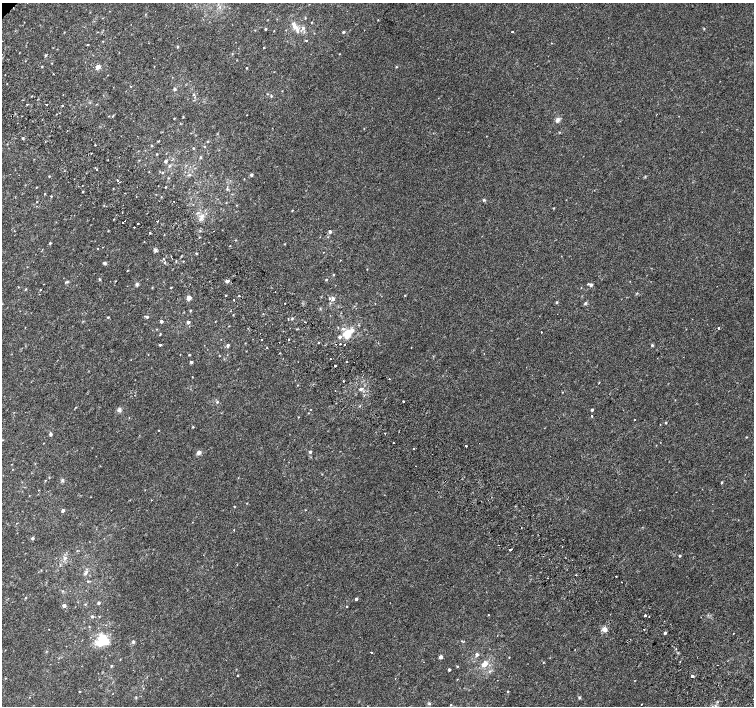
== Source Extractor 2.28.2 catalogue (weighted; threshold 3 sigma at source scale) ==
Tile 6 of 4 x 4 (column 2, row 2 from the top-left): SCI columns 1538-3041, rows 3076-4482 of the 6075 x 6084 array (HDU 1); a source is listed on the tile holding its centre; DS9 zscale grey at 2 x 2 block average (1 PNG px = mean of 2 x 2 image px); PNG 756 x 708 px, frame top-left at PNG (2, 3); no overlay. Shown black and unused: <1% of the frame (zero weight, under 2 of 3 exposures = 2% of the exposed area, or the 3 px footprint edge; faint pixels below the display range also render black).
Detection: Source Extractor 2.28.2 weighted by HDU 2 'WHT'; one run over the whole footprint, this tile lists its part. Background 0.00396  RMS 0.0028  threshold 0.0128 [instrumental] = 3 sigma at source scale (4.5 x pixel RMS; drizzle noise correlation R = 1.50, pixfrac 1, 0.0396/0.0396 arcsec/px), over >= 5 px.
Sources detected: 225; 1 inside a brighter object's white glare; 3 cosmic-ray / hot-pixel residue — not listed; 6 inside a brighter listed object's ellipse — not listed separately; the other 215 listed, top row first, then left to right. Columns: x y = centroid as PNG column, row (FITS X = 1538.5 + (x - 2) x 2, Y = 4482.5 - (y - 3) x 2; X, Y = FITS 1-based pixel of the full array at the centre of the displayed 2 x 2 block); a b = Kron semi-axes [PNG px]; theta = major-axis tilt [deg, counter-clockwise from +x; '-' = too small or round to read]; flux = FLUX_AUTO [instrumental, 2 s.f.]
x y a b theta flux
220 7 4 3 - 0.8
305 18 3 2 - 0.45
378 20 2 2 - 0.27
295 27 5 4 - 3.5
303 28 4 4 - 1.8
265 29 2 2 - 0.72
704 29 3 2 - 0.37
343 32 2 2 - 1.1
512 32 2 2 - 3.3
306 41 2 2 - 0.39
551 43 2 2 - 0.24
87 45 3 2 - 0.32
178 47 3 3 - 0.6
264 47 2 2 - 0.42
340 54 3 2 - 0.25
45 55 3 3 - 0.61
52 63 2 2 - 0.28
42 66 2 2 - 0.38
154 66 2 2 - 0.26
98 67 3 3 - 6.5
396 67 3 2 - 0.48
247 68 2 2 - 0.47
53 73 2 2 - 0.4
175 89 4 3 - 1
194 94 3 2 - 0.4
46 104 2 2 - 1.2
62 105 2 2 - 1.5
247 115 2 2 - 0.25
109 116 3 2 - 0.29
183 117 3 2 - 0.41
174 118 2 2 - 0.4
557 120 7 5 39 1.9
23 138 2 2 - 1.5
158 141 3 2 - 0.42
207 141 2 2 - 0.43
95 145 2 2 - 0.41
151 146 3 2 - 0.53
204 146 2 2 - 0.37
193 148 2 2 - 0.42
91 153 2 2 - 0.55
157 154 2 2 - 0.44
200 157 3 2 - 0.57
165 161 3 2 - 1.5
169 166 3 3 - 0.88
162 172 3 2 - 0.54
189 175 3 3 - 0.68
251 175 3 2 - 1.5
49 176 2 2 - 0.41
117 180 4 2 - 0.84
82 185 2 2 - 0.35
36 187 2 2 - 0.29
165 187 2 2 - 0.48
227 189 4 3 - 0.68
83 191 2 2 - 0.45
45 194 3 2 - 0.3
51 196 3 2 - 0.39
484 200 4 3 - 0.74
174 201 2 2 - 0.29
37 202 2 2 - 0.36
553 208 3 2 - 0.38
292 210 3 2 - 0.42
197 213 3 3 - 0.58
201 216 5 4 - 1.6
157 221 2 2 - 1.7
123 223 2 2 - 0.58
138 224 2 2 - 5.8
134 227 2 2 - 1.5
108 231 3 2 - 0.32
214 231 2 2 - 0.23
330 231 3 3 - 1.5
150 233 2 2 - 0.44
199 237 3 2 - 0.31
236 240 3 2 - 0.33
50 243 3 3 - 0.64
285 244 3 2 - 0.36
97 249 2 2 - 0.28
156 250 4 4 - 1.4
196 253 3 2 - 0.47
340 260 2 2 - 0.23
104 263 4 3 - 1.2
164 263 3 2 - 0.46
367 269 2 2 - 0.29
127 270 2 2 - 0.31
333 274 3 2 - 0.44
326 279 3 2 - 0.46
99 280 3 3 - 0.72
227 281 2 2 - 3.9
630 281 2 2 - 0.2
67 282 4 3 - 0.73
137 284 5 4 - 1.1
591 285 3 3 - 1.7
171 287 3 2 - 0.35
581 288 2 2 - 0.23
26 289 3 2 - 0.49
41 290 2 2 - 4.4
225 295 2 2 - 0.43
405 295 2 2 - 0.39
239 296 2 2 - 1.4
189 298 3 3 - 8.5
333 299 6 4 -77 1.7
233 300 2 2 - 0.8
557 302 3 2 - 0.7
285 303 2 2 - 0.4
190 311 3 2 - 0.42
108 317 3 2 - 0.56
147 317 3 3 - 0.91
288 319 2 2 - 0.61
161 321 2 2 - 1.9
188 322 3 3 - 1.7
305 322 2 2 - 2.6
719 328 2 2 - 1.9
343 329 6 4 -16 1.4
541 332 2 2 - 0.38
348 333 6 4 46 13
160 334 4 2 - 0.48
339 337 3 3 - 1.5
289 339 2 2 - 0.74
261 340 2 2 - 1.4
319 342 2 2 - 1.2
340 344 2 2 - 0.94
344 344 2 2 - 1.6
160 345 2 2 - 2
228 345 4 3 - 1.4
652 345 3 3 - 0.7
267 348 2 2 - 1.7
189 355 3 2 - 0.46
330 359 2 2 - 0.38
346 361 2 2 - 0.48
191 362 3 2 - 1.3
335 366 2 2 - 23
192 377 2 2 - 0.26
389 379 2 2 - 1.4
343 381 2 2 - 0.64
297 385 3 2 - 0.26
361 389 5 4 - 1.8
335 391 2 2 - 0.28
562 392 2 2 - 0.25
404 401 2 2 - 1.5
217 402 3 3 - 0.75
76 407 3 2 - 0.35
119 410 7 4 44 1.6
592 410 2 2 - 1.1
308 413 3 2 - 0.32
592 416 2 2 - 1.5
298 417 2 2 - 0.31
635 419 2 2 - 0.36
666 423 3 2 - 0.55
193 427 3 2 - 0.53
385 433 2 2 - 0.61
50 434 3 3 - 1.6
746 437 3 2 - 0.34
2 440 2 2 - 0.29
393 443 2 2 - 2.6
465 446 2 2 - 2.2
413 449 2 2 - 0.54
310 452 3 2 - 1.1
199 453 5 5 - 2.1
11 464 2 2 - 0.25
238 478 3 2 - 0.27
45 480 3 2 - 0.39
722 482 3 2 - 0.55
152 500 2 2 - 0.3
247 503 2 2 - 0.29
234 507 3 2 - 0.34
63 511 3 2 - 1.9
521 528 2 2 - 0.27
32 538 3 3 - 1
562 547 2 2 - 0.28
510 550 2 2 - 1.6
680 556 3 2 - 0.69
65 558 5 4 - 1.7
60 564 3 2 - 0.43
41 570 3 2 - 0.29
85 574 5 3 - 1.2
576 575 2 2 - 0.45
616 576 2 2 - 0.34
88 581 3 3 - 0.41
26 598 3 2 - 0.46
356 599 3 2 - 1.6
98 603 3 2 - 0.98
85 604 3 2 - 0.36
64 606 2 2 - 3.1
347 606 2 2 - 0.36
488 615 2 2 - 0.36
645 615 2 2 - 1.4
92 616 3 3 - 0.94
649 616 2 2 - 3.6
605 629 6 6 - 2.6
644 629 2 2 - 1.7
665 633 3 2 - 1.3
733 633 2 2 - 0.34
102 642 17 9 -5 10
133 642 4 4 - 1
371 652 2 2 - 0.68
477 654 4 3 - 1.6
441 657 3 2 - 3.5
509 657 2 2 - 0.36
543 662 3 2 - 0.32
680 662 2 2 - 0.39
484 664 9 6 50 5.5
111 666 3 2 - 0.65
457 666 2 2 - 0.58
449 670 2 2 - 1.3
237 675 2 2 - 0.43
692 676 2 2 - 21
5 678 2 2 - 0.37
457 679 2 2 - 0.26
79 691 2 2 - 0.45
508 691 3 2 - 0.42
136 697 3 2 - 0.42
579 698 3 3 - 0.92
429 703 4 3 - 0.82
641 704 2 2 - 0.55
450 705 2 2 - 0.41
715 706 3 2 - 0.63
Diffuse or blended objects may show on this block-average render without a row.